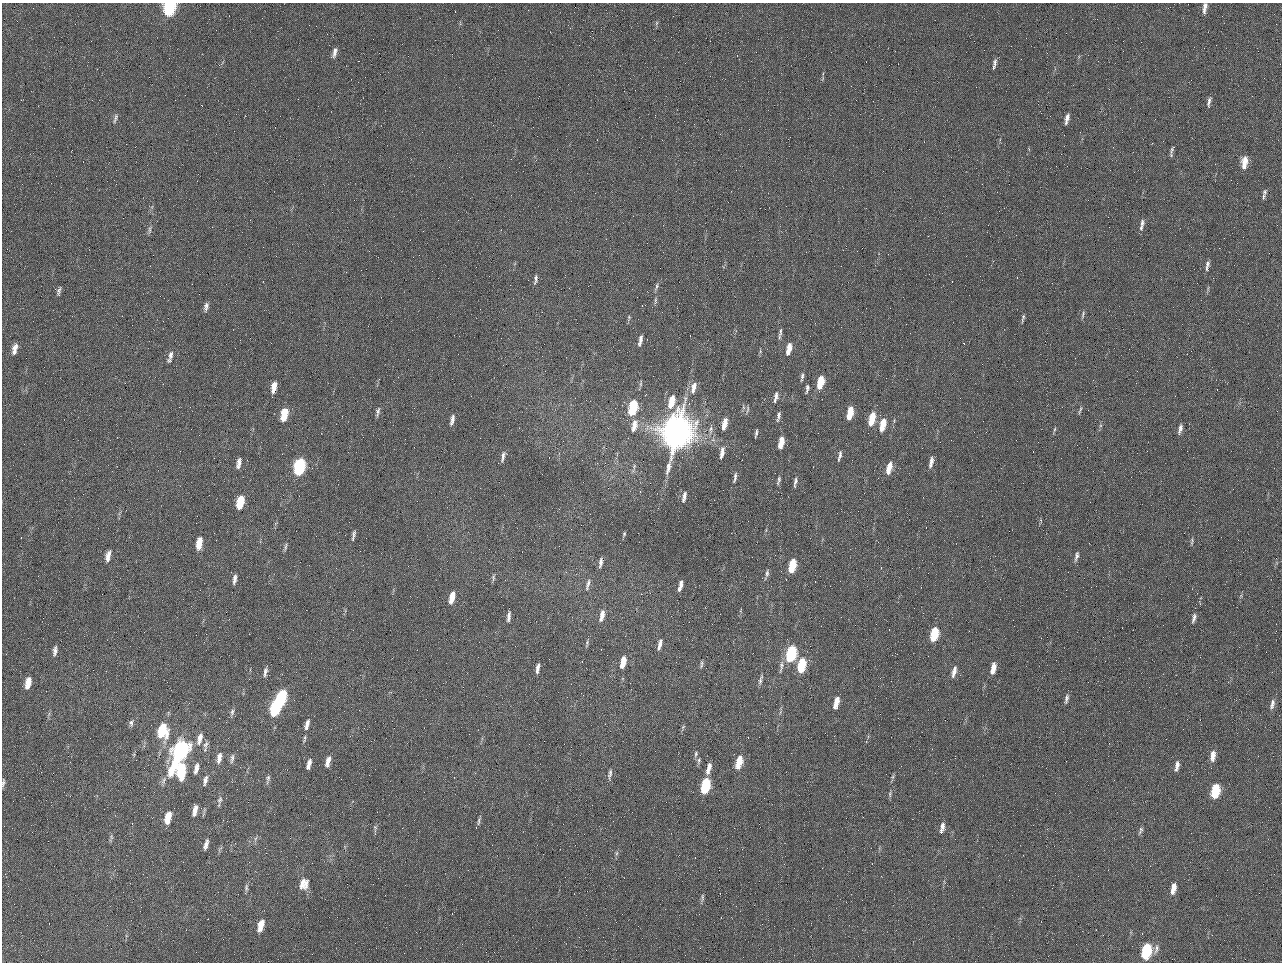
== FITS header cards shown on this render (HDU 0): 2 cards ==
NAXIS1  =                 1280 / length of data axis 1
NAXIS2  =                  960 / length of data axis 2

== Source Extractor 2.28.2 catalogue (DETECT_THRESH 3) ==
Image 1280 x 960 px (HDU 0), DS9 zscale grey, 1 PNG px = 1 image px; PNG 1284 x 964 px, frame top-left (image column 1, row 960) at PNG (2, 3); no overlay
Background 2560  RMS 180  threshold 554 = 3 sigma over >= 5 px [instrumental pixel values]
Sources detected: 158; all 158 listed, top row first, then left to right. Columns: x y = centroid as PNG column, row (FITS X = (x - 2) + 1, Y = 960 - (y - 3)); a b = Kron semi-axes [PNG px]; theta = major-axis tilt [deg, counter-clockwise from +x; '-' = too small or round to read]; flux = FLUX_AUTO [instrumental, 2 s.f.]
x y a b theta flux
170 8 11 7 74 1.9e+06
1205 8 13 5 81 6.9e+04
656 23 6 4 71 1.8e+04
984 50 2 2 - 6.2e+04
334 52 14 5 74 6.0e+04
994 64 13 4 79 4.8e+04
1209 102 12 4 79 4.4e+04
115 118 13 4 74 3.2e+04
1067 119 12 5 76 6.4e+04
1172 150 11 4 66 3.3e+04
1244 162 13 6 82 1.7e+05
1265 192 7 6 - 3.0e+04
1263 196 10 5 81 2.8e+04
1142 223 9 5 82 4.3e+04
1141 228 7 4 78 2.7e+04
150 230 11 4 83 3.2e+04
1207 265 13 5 80 4.9e+04
536 279 12 4 81 4.0e+04
656 286 11 4 72 3.2e+04
59 291 11 5 78 3.6e+04
655 301 10 4 85 2.6e+04
206 306 10 5 79 4.7e+04
1083 314 11 4 78 2.6e+04
629 317 6 4 -84 1.9e+04
1023 318 11 3 79 2.6e+04
780 333 16 4 82 4.4e+04
640 340 12 4 78 6.7e+04
15 349 12 6 76 8.8e+04
789 349 12 5 78 1.6e+05
760 351 6 4 -73 1.6e+04
171 355 12 6 80 6.0e+04
802 377 11 4 80 3.4e+04
820 382 11 5 78 3.6e+05
641 383 10 3 81 2.2e+04
274 387 12 5 79 1.3e+05
694 388 17 7 75 1.1e+05
807 388 10 4 78 3.5e+04
776 397 14 5 79 6.6e+04
671 402 13 6 76 2.8e+05
743 407 7 4 -71 2.2e+04
633 408 11 5 78 9.2e+05
747 409 11 3 84 2.1e+04
1080 410 12 3 71 2.2e+04
378 412 12 5 79 3.8e+04
850 413 11 4 76 3.2e+05
284 414 12 6 79 3.4e+05
779 415 11 5 85 4.2e+04
872 419 12 5 76 3.5e+05
452 420 12 4 77 6.6e+04
724 424 12 5 79 1.6e+05
634 425 16 8 77 1.4e+05
883 425 12 5 77 2.6e+05
1055 429 7 3 71 1.8e+04
1180 429 12 4 76 5.5e+04
711 430 13 6 79 5.8e+04
986 432 2 2 - 7.1e+03
677 433 23 16 73 1.2e+07
756 433 8 3 80 2.8e+04
781 443 11 5 77 2.0e+05
722 452 15 5 79 8.1e+04
503 456 15 5 79 5.1e+04
840 456 12 4 77 4.0e+04
931 462 13 5 79 7.4e+04
239 463 13 5 78 6.7e+04
299 467 12 6 78 2.0e+06
889 468 12 5 76 1.7e+05
735 477 14 4 80 4.1e+04
779 480 12 4 74 3.2e+04
795 482 12 4 80 4.1e+04
684 497 11 4 78 5.9e+04
240 502 11 5 77 4.6e+05
624 534 6 4 75 1.8e+04
353 535 12 4 77 3.6e+04
1192 541 11 4 85 2.7e+04
199 543 11 5 80 2.1e+05
285 547 12 3 77 2.7e+04
108 556 12 6 76 8.7e+04
1076 556 12 5 76 4.4e+04
601 562 12 4 81 5.2e+04
792 566 11 5 78 5.0e+05
767 573 10 5 83 3.4e+04
493 577 10 4 88 2.6e+04
234 579 12 5 81 5.0e+04
588 585 17 5 76 5.5e+04
680 585 10 4 76 8.3e+04
452 597 12 5 77 1.9e+05
602 615 15 5 76 9.5e+04
508 616 11 4 83 4.8e+04
1194 618 11 4 74 4.6e+04
934 634 11 5 78 6.2e+05
587 643 10 4 79 2.5e+04
660 644 13 4 75 7.9e+04
55 651 11 5 82 5.7e+04
791 653 11 6 76 1.4e+06
623 662 12 5 78 1.8e+05
701 664 11 4 76 2.7e+04
802 665 12 5 78 7.2e+05
781 667 20 6 82 7.2e+04
538 668 12 4 80 5.9e+04
993 668 12 5 77 1.4e+05
265 672 12 5 81 4.7e+04
954 672 15 5 76 8.8e+04
760 680 14 4 76 4.0e+04
28 683 12 6 77 1.5e+05
281 698 12 5 77 1.4e+06
1066 699 13 5 79 4.2e+04
836 702 12 5 75 1.6e+05
1272 704 15 6 75 5.6e+04
275 708 12 5 77 1.5e+06
232 712 10 5 74 3.6e+04
131 723 9 5 -86 3.3e+04
307 724 12 5 76 7.0e+04
683 727 7 4 46 1.8e+04
162 731 15 10 89 4.9e+05
304 738 10 4 74 2.3e+04
199 739 17 7 74 9.8e+04
205 745 12 7 71 5.0e+04
180 751 22 8 67 3.3e+06
134 754 6 4 72 1.3e+04
696 754 9 5 79 3.1e+04
1213 756 12 5 83 1.0e+05
219 758 14 6 79 8.5e+04
232 758 12 4 83 3.9e+04
699 760 8 5 75 3.0e+04
328 761 12 5 75 9.6e+04
739 762 12 5 76 3.2e+05
309 764 11 5 76 7.3e+04
1177 766 12 5 78 6.6e+04
196 768 12 5 76 7.4e+04
709 768 13 5 75 1.0e+05
181 771 13 6 86 7.2e+05
610 774 15 5 83 4.4e+04
893 777 7 4 89 2.0e+04
268 779 12 5 78 3.4e+04
205 780 12 5 77 5.3e+04
3 783 11 4 79 3.0e+04
705 786 11 5 77 1.1e+06
1215 791 11 6 79 6.5e+05
890 794 10 4 -90 2.3e+04
220 800 11 6 70 4.0e+04
195 810 10 4 76 9.6e+04
168 817 11 5 76 2.5e+05
479 821 12 4 78 2.8e+04
942 826 11 5 89 5.9e+04
375 828 11 4 -90 2.6e+04
1140 830 10 4 72 3.0e+04
941 831 6 3 -78 2.1e+04
111 837 9 4 -82 2.3e+04
255 838 8 3 71 2.2e+04
206 844 10 4 75 5.9e+04
617 853 7 4 88 2.2e+04
304 884 14 11 74 1.4e+05
246 888 10 5 87 3.0e+04
1173 888 12 6 80 1.1e+05
702 898 13 4 82 3.1e+04
261 926 12 5 75 1.8e+05
1156 949 14 6 72 5.8e+04
1146 951 11 6 78 1.0e+06
At the frame edge (FLAGS 8, measured only in part): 3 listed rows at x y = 170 8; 1205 8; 3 783